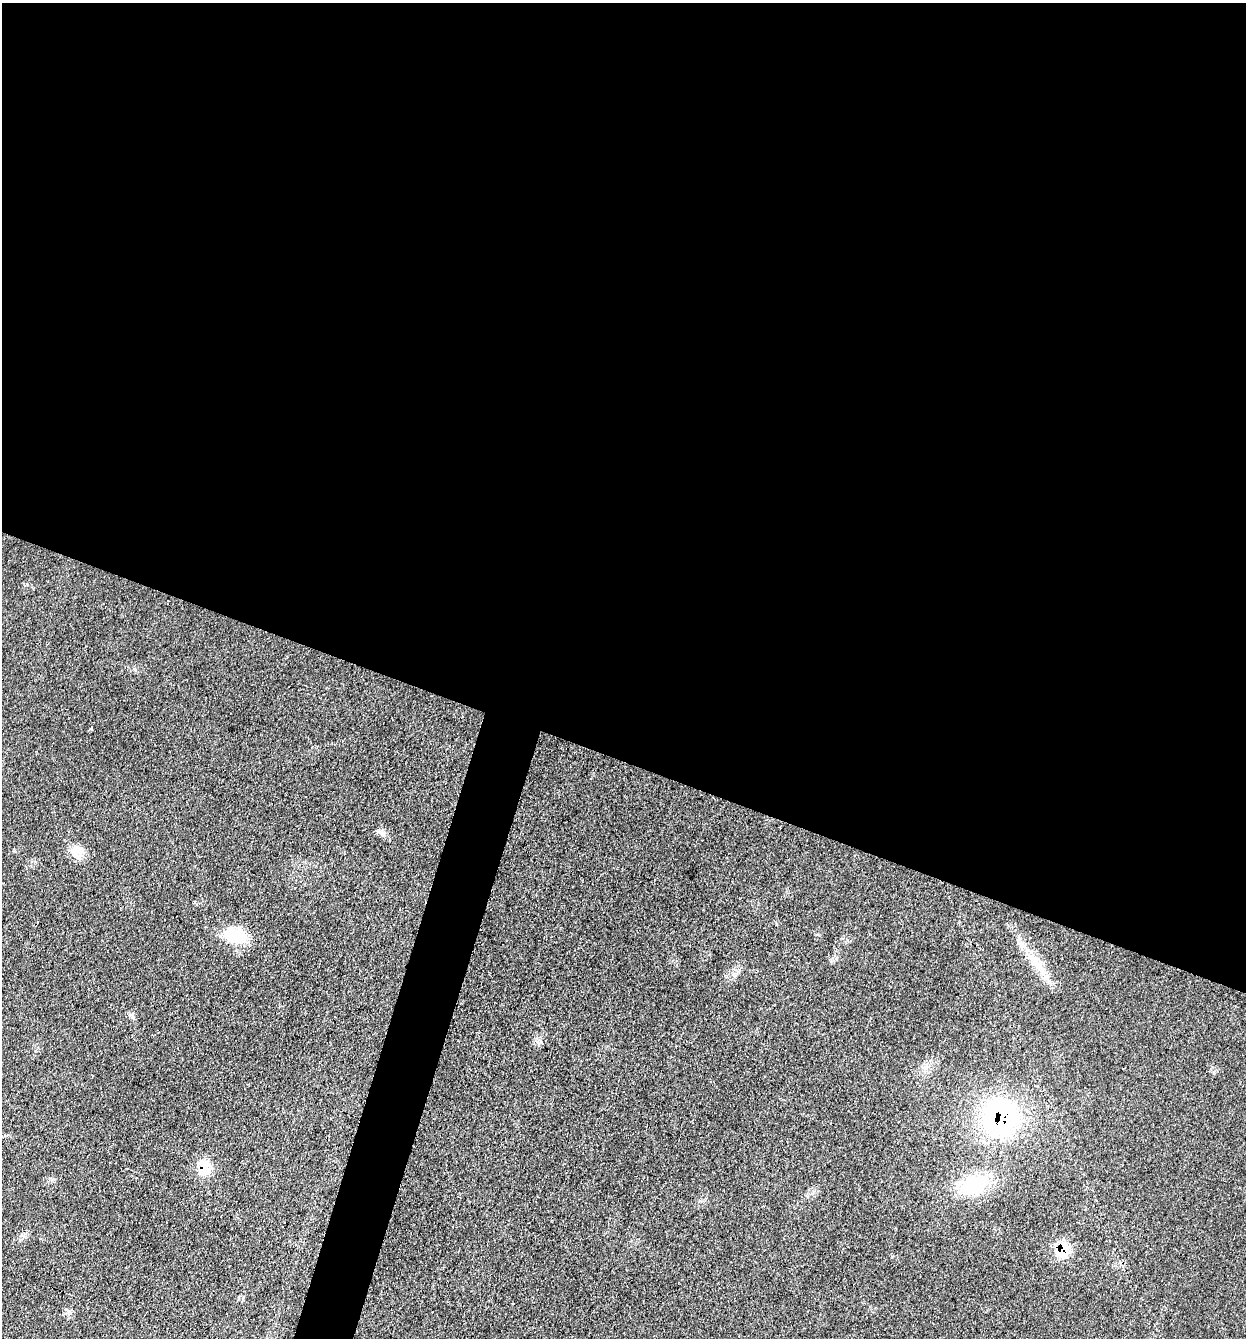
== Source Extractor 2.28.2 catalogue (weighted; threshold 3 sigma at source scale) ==
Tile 3 of 4 x 4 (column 3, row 1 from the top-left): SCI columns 2753-3996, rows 4017-5352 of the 5375 x 5358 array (HDU 1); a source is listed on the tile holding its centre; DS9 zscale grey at full resolution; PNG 1248 x 1340 px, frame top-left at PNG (2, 3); no overlay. Shown black and unused: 59% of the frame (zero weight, under 3 of 4 exposures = <1% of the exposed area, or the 3 px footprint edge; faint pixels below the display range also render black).
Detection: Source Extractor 2.28.2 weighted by HDU 2 'WHT'; one run over the whole footprint, this tile lists its part. Background 0.0857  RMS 0.0065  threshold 0.029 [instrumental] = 3 sigma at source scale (4.5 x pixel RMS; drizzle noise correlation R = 1.50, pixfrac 1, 0.05/0.05 arcsec/px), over >= 5 px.
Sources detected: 8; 1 inside a brighter listed object's ellipse — not listed separately; the other 7 listed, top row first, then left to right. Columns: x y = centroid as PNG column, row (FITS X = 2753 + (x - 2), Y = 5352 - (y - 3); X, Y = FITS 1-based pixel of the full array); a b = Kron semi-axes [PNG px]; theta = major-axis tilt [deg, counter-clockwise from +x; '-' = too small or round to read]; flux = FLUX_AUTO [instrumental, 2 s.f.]
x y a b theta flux
76 850 16 13 27 8
235 935 29 19 -15 21
1042 970 14 5 -55 5.3
1000 1117 42 37 -84 120
204 1167 19 14 -87 13
973 1185 40 24 17 34
1062 1249 17 13 46 17
Overlapping masked pixels (flux is a lower limit): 3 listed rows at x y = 1000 1117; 204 1167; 1062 1249